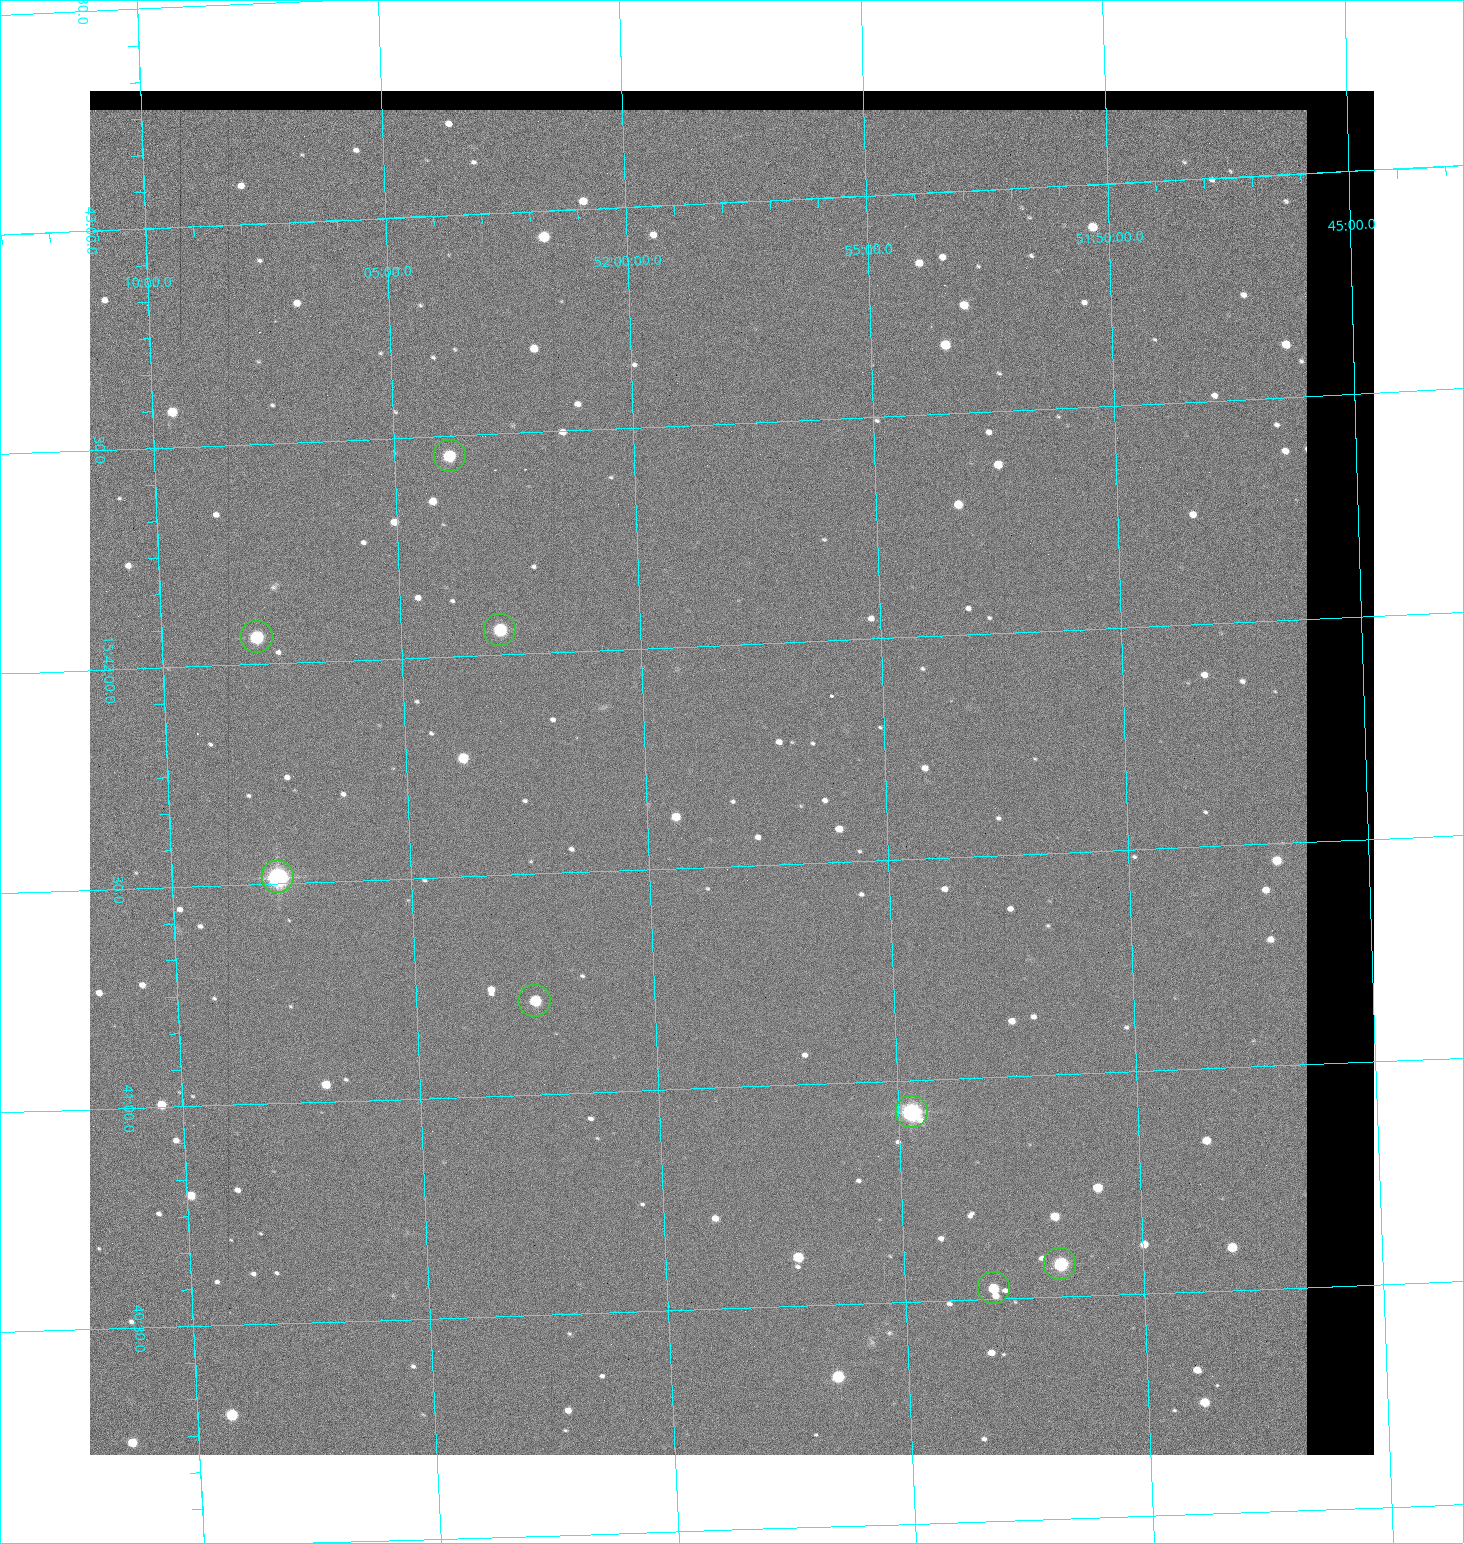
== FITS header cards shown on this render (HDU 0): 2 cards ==
NAXIS1  =                 1284 / length of data axis 1
NAXIS2  =                 1364 / length of data axis 2

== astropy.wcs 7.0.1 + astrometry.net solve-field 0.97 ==
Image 1284 x 1364 px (HDU 0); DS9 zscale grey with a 90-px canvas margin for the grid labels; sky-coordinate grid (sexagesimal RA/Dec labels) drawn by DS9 from the SOLVED WCS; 8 Tycho-2 reference stars matched to detected sources circled (green)
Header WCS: RA---TAN/DEC--TAN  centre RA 15:41:43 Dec +51:58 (235.43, +51.97 deg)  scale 1.26 arcsec/px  FOV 26.9' x 28.5'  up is +92 deg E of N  parity flipped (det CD > 0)
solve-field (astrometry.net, Tycho-2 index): VERIFIED the header's WCS against the Tycho-2 star catalogue (8 matches, 0 conflicts) and refined it, rather than solving blind
Solved WCS: RA---TAN-SIP/DEC--TAN-SIP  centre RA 15:41:43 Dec +51:58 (235.43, +51.97 deg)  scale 1.25 arcsec/px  FOV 26.8' x 28.5'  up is +92 deg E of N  parity flipped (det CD > 0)
The solver's refit moves the header's centre by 0.66 arcsec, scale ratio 0.9979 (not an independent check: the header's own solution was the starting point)
Tycho-2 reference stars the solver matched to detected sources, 8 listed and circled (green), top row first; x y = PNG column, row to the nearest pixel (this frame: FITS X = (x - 90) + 1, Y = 1364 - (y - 91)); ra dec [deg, ICRS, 3 dp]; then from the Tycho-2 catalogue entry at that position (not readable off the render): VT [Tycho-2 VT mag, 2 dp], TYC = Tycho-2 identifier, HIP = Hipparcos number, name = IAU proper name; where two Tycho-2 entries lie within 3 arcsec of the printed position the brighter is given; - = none
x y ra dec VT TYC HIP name
450 456 235.614 +52.064 11.61 3489-1132-1 - -
500 630 235.514 +52.049 11.19 3489-1407-1 - -
257 637 235.515 +52.133 11.12 3489-1380-1 - -
278 877 235.378 +52.130 9.31 3489-1322-1 76850 -
535 1001 235.303 +52.042 11.52 3489-958-1 - -
912 1112 235.232 +51.912 9.59 3489-824-1 - -
1060 1264 235.143 +51.862 10.97 3489-1016-1 - -
994 1288 235.131 +51.886 12.29 3489-908-1 - -